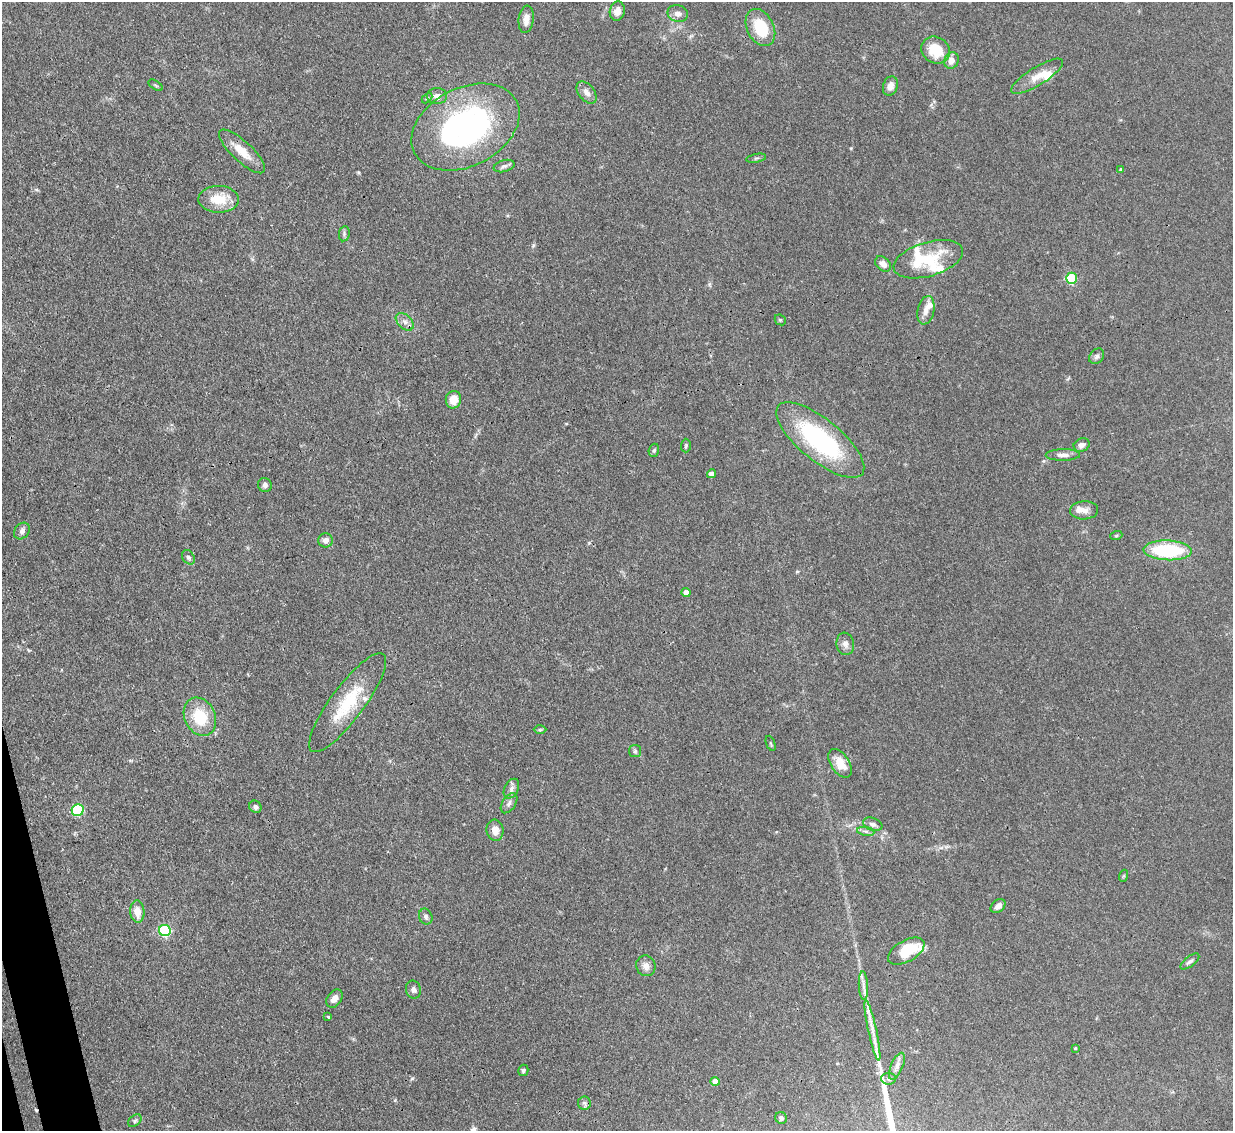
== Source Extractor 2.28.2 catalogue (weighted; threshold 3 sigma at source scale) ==
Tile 7 of 4 x 4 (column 3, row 2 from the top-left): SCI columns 2544-3774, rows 2470-3598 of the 5083 x 5061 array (HDU 1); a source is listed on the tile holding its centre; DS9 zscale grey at full resolution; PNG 1235 x 1133 px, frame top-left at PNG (2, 2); each listed source drawn as its Kron ellipse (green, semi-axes under 4 px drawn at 4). Shown black and unused: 1% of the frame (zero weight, under 3 of 4 exposures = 9% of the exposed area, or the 3 px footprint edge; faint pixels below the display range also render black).
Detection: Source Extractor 2.28.2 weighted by HDU 2 'WHT'; one run over the whole footprint, this tile lists its part. Background 0.124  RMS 0.0049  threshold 0.0222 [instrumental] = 3 sigma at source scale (4.5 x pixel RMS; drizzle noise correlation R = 1.50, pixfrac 1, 0.05/0.05 arcsec/px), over >= 5 px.
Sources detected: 87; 1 inside a brighter object's white glare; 1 cosmic-ray / hot-pixel residue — neither listed nor drawn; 9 inside a brighter listed object's ellipse — not listed separately; the other 76 listed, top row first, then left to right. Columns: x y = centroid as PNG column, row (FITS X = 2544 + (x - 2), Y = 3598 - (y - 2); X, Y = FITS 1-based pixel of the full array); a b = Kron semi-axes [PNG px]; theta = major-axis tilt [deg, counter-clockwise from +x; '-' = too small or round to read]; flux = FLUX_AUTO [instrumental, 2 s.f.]
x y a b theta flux
617 11 10 7 79 3.8
678 14 10 8 -14 2.7
526 19 14 7 84 3.9
760 28 20 13 -63 17
936 50 15 12 -32 13
951 60 8 7 - 3.5
1037 76 30 9 32 6.7
156 85 8 3 -31 0.69
890 86 10 7 71 3.4
587 92 12 8 -51 2.8
437 96 10 8 0 3.4
427 98 6 4 45 0.66
465 127 57 39 27 130
242 151 30 10 -43 8.6
756 158 10 3 11 0.8
504 166 10 6 15 1.6
1121 170 4 4 - 0.93
219 199 20 13 -1 12
344 234 8 5 81 1.1
928 259 36 17 17 20
883 264 9 6 -40 2.9
1071 278 5 5 - 32
926 310 14 8 78 3.8
780 320 6 5 - 0.62
405 322 10 6 -45 2.4
1097 356 8 6 50 1.4
453 400 9 7 80 6.6
820 440 54 21 -39 64
1082 445 8 6 21 2.2
686 446 7 5 88 0.78
654 450 7 5 72 0.94
1063 455 17 6 1 2.8
711 474 4 4 - 3.4
265 485 7 7 - 1.7
1084 510 14 9 2 3.4
22 531 9 7 51 2
1116 536 6 4 19 0.6
326 540 7 7 - 2.5
1168 550 24 10 -3 36
188 557 8 6 -56 1.3
686 592 4 4 - 4.4
845 644 11 8 -81 2.3
348 703 60 16 53 24
200 717 20 15 -65 17
540 730 6 4 1 0.65
771 743 8 2 -69 0.48
635 751 6 6 - 0.88
840 763 16 9 -57 8.5
511 789 10 6 63 1.8
509 803 11 6 56 1.8
255 807 6 5 - 1.7
78 810 6 6 - 41
873 824 10 6 -20 1.9
495 830 10 8 -82 4.3
866 831 9 4 -9 1.2
1123 876 6 4 70 0.64
998 906 8 6 39 2.5
137 912 11 7 -84 5.6
426 917 8 6 -69 1.4
165 930 6 5 - 53
906 951 20 10 30 16
1190 961 11 5 38 1.5
646 966 10 9 - 3
863 986 14 4 -87 2.5
413 990 9 7 -75 1.7
334 999 10 7 53 3.2
328 1017 3 3 - 0.61
872 1031 31 4 -78 5.1
1075 1048 4 3 - 0.55
897 1066 14 6 66 2.6
523 1070 6 5 - 0.89
888 1079 7 5 -2 1.2
715 1082 4 4 - 5.6
584 1103 6 6 - 1.3
781 1118 6 5 - 1.6
135 1121 8 5 41 0.98